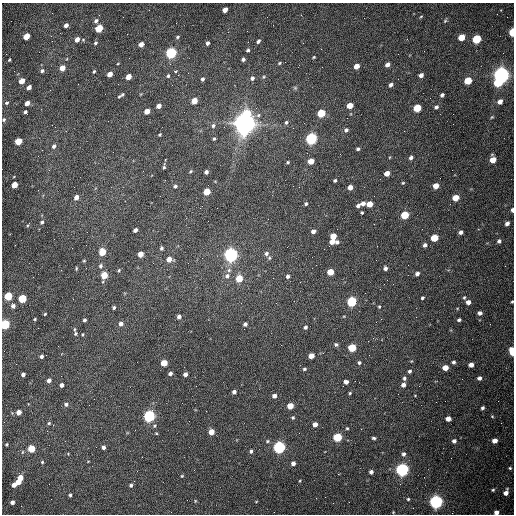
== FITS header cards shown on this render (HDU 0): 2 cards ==
NAXIS1  =                  512 /fastest changing axis
NAXIS2  =                  512 /next to fastest changing axis

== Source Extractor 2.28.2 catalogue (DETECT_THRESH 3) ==
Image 512 x 512 px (HDU 0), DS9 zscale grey, 1 PNG px = 1 image px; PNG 516 x 516 px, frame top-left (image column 1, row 512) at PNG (2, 3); no overlay
Background 1540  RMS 23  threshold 69.9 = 3 sigma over >= 5 px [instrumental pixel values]
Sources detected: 227; all 227 listed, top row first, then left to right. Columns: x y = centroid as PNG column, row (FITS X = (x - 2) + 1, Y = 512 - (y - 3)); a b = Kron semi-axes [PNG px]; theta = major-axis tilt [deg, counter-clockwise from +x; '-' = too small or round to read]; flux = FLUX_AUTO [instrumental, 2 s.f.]
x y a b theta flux
225 10 4 4 - 1.2e+04
421 16 5 3 - 1.3e+03
96 21 5 4 - 4.8e+03
445 21 5 4 - 2.0e+03
66 25 4 4 - 7.6e+03
99 28 5 4 - 6.4e+04
512 32 5 3 - 6.0e+04
127 34 2 2 - 7.8e+02
26 36 5 4 - 3.0e+04
51 36 3 2 - 1.6e+03
177 37 5 4 - 2.2e+03
461 37 5 4 - 3.3e+04
77 39 5 4 - 1.1e+04
477 39 5 5 - 9.7e+04
258 41 5 4 - 4.0e+03
95 43 5 4 - 2.9e+03
207 43 4 3 - 4.3e+03
141 44 5 4 - 1.0e+04
321 49 2 2 - 8.4e+02
248 50 4 3 - 2.7e+03
171 53 5 5 - 2.6e+05
314 57 3 3 - 1.5e+03
243 59 4 4 - 3.1e+03
9 60 4 2 - 1.6e+03
118 63 4 2 - 1.2e+03
279 63 5 4 - 1.9e+03
387 65 5 4 - 7.6e+03
356 66 5 4 - 1.5e+04
62 68 5 4 - 1.8e+04
42 71 5 4 - 3.2e+03
94 71 4 3 - 2.1e+03
110 74 4 4 - 1.6e+04
421 75 4 4 - 6.8e+03
501 75 6 6 - 1.1e+06
168 76 5 4 - 2.5e+03
128 77 5 4 - 2.0e+04
264 77 5 4 - 2.0e+03
252 78 6 5 - 4.3e+03
202 79 4 3 - 3.4e+03
22 81 5 4 - 1.9e+04
468 81 5 4 - 5.5e+04
497 83 6 5 - 4.4e+04
391 85 5 4 - 4.7e+03
29 87 4 4 - 8.7e+03
295 88 6 5 - 2.4e+03
105 94 2 2 - 5.9e+02
442 95 4 4 - 3.9e+03
119 96 7 5 37 2.9e+03
194 101 5 4 - 2.6e+04
500 102 5 4 - 8.6e+03
7 103 4 3 - 2.2e+03
27 103 4 4 - 1.2e+04
159 106 4 4 - 9.6e+03
350 106 5 4 - 2.2e+04
436 107 6 5 - 3.7e+03
417 108 5 5 - 6.1e+04
147 111 5 4 - 1.5e+04
25 112 4 3 - 3.3e+03
247 113 6 5 - 5.3e+04
321 113 5 5 - 7.0e+04
492 117 5 4 - 1.6e+03
4 120 5 4 - 2.0e+03
286 122 5 4 - 3.0e+03
245 123 8 7 - 2.1e+06
213 126 6 5 - 3.1e+03
293 128 2 2 - 8.8e+02
346 130 6 5 - 4.4e+03
160 135 4 3 - 1.8e+03
214 139 4 3 - 2.0e+03
311 139 5 5 - 3.5e+05
18 141 5 4 - 4.3e+04
54 146 6 5 - 4.5e+03
358 149 4 3 - 3.0e+03
411 157 5 4 - 4.1e+03
493 160 5 5 - 2.2e+04
311 161 5 4 - 2.3e+04
288 162 4 3 - 1.9e+03
164 167 4 3 - 2.1e+03
191 171 4 3 - 1.8e+03
206 172 4 4 - 4.5e+03
387 173 5 4 - 1.4e+04
335 180 4 3 - 2.7e+03
403 183 4 4 - 1.6e+03
15 185 5 4 - 2.4e+04
175 186 5 4 - 3.0e+03
436 186 5 4 - 1.8e+04
299 187 2 2 - 9.8e+02
350 187 4 4 - 1.2e+04
207 192 5 4 - 3.4e+04
76 197 5 4 - 8.4e+03
456 198 5 4 - 2.6e+04
363 203 5 4 - 7.2e+03
306 204 4 4 - 2.4e+03
369 204 5 4 - 2.2e+04
358 206 4 4 - 4.4e+03
512 210 4 3 - 5.6e+03
362 212 3 3 - 1.8e+03
405 215 5 5 - 6.6e+04
42 222 5 4 - 3.1e+03
507 223 4 4 - 6.5e+03
28 225 4 3 - 1.5e+03
135 230 4 4 - 5.6e+03
313 231 4 4 - 6.2e+03
460 232 4 4 - 5.4e+03
333 236 5 4 - 2.6e+04
434 238 5 4 - 4.9e+04
499 241 5 4 - 4.1e+03
332 242 5 4 - 1.3e+04
337 242 5 4 - 4.5e+03
425 245 4 4 - 5.2e+03
161 248 4 4 - 2.9e+03
102 252 5 4 - 4.4e+04
266 253 6 5 - 4.3e+03
141 254 5 4 - 1.6e+04
231 255 6 5 - 7.0e+05
269 258 5 5 - 2.2e+03
169 259 5 4 - 1.3e+04
84 261 4 4 - 1.5e+03
101 266 6 5 - 3.9e+03
76 268 6 3 82 1.7e+03
385 268 4 4 - 4.8e+03
119 270 4 3 - 2.0e+03
229 270 6 6 - 4.5e+03
330 272 5 4 - 2.9e+04
417 273 4 4 - 5.7e+03
104 275 6 4 76 4.2e+04
227 276 7 6 - 5.7e+03
288 276 5 4 - 4.3e+03
239 278 5 5 - 3.9e+04
8 296 5 4 - 7.1e+04
464 297 5 4 - 1.9e+03
22 298 5 4 - 8.2e+04
422 298 3 3 - 2.7e+03
352 302 5 5 - 1.7e+05
468 302 4 4 - 8.9e+03
512 302 3 2 - 1.6e+03
276 303 2 2 - 1.1e+03
13 306 5 4 - 6.8e+03
379 307 4 3 - 1.5e+03
114 308 3 3 - 2.9e+03
480 313 5 4 - 5.0e+03
45 314 3 2 - 1.5e+03
179 317 4 4 - 5.4e+03
35 319 3 3 - 1.7e+03
381 319 2 2 - 9.2e+02
84 320 4 3 - 3.6e+03
459 320 4 3 - 2.9e+03
5 324 5 4 - 1.4e+05
121 324 5 5 - 6.4e+03
245 324 5 5 - 4.2e+03
305 327 5 4 - 3.4e+03
74 329 7 3 -89 1.9e+03
75 334 5 4 - 2.3e+03
83 334 4 3 - 1.5e+03
336 344 5 5 - 3.2e+03
352 348 5 5 - 6.7e+04
512 351 5 3 - 5.0e+04
41 356 4 4 - 4.6e+03
311 356 4 4 - 1.7e+04
453 362 4 4 - 3.1e+03
164 363 5 4 - 3.4e+04
359 363 5 5 - 2.8e+03
471 365 4 4 - 1.1e+04
445 368 5 4 - 1.9e+04
304 369 4 3 - 2.3e+03
409 371 4 4 - 3.3e+03
170 373 4 4 - 4.5e+03
23 374 4 4 - 5.7e+03
185 374 4 4 - 6.5e+03
404 378 5 4 - 3.4e+03
479 378 4 4 - 4.9e+03
49 380 4 4 - 7.0e+03
346 382 4 4 - 6.9e+03
62 385 4 4 - 6.0e+03
403 385 5 4 - 6.8e+03
234 392 4 4 - 5.1e+03
350 393 4 3 - 1.9e+03
274 396 5 4 - 7.5e+03
66 404 5 5 - 4.9e+03
290 406 5 4 - 3.1e+04
482 408 4 3 - 3.1e+03
19 412 4 4 - 1.4e+04
149 416 5 5 - 3.5e+05
492 416 4 4 - 1.6e+03
293 418 5 5 - 2.3e+03
448 419 5 4 - 1.2e+04
49 423 4 4 - 1.9e+03
315 424 4 4 - 1.0e+04
154 426 6 5 - 2.3e+03
347 428 4 4 - 1.8e+03
211 432 4 4 - 2.2e+04
156 433 4 3 - 1.3e+03
337 437 5 5 - 1.0e+05
374 438 4 3 - 2.8e+03
267 441 5 4 - 2.1e+03
454 441 4 4 - 5.5e+03
495 441 5 4 - 1.1e+04
6 444 3 3 - 1.9e+03
103 447 4 3 - 5.4e+03
279 447 5 5 - 4.3e+05
31 449 5 4 - 5.0e+04
251 451 4 4 - 3.5e+03
404 454 5 4 - 4.2e+03
88 461 4 2 - 9.5e+02
42 462 4 4 - 1.8e+03
293 463 4 4 - 6.4e+03
510 468 5 4 - 2.3e+03
402 470 5 5 - 5.7e+05
371 472 4 4 - 4.6e+03
182 476 4 3 - 1.4e+03
20 478 5 4 - 1.7e+04
300 481 4 3 - 1.3e+03
18 482 4 4 - 1.4e+04
400 484 2 2 - 7.4e+02
14 485 4 4 - 8.9e+03
131 485 5 4 - 3.1e+03
493 490 5 4 - 2.5e+03
506 492 7 5 67 1.0e+04
70 495 3 3 - 2.7e+03
316 498 2 2 - 3.6e+03
408 499 3 3 - 1.8e+03
195 501 5 3 - 1.3e+03
12 502 4 4 - 5.7e+03
256 502 4 3 - 1.2e+03
436 502 5 5 - 6.3e+05
393 512 2 2 - 1.0e+03
496 512 5 4 - 8.9e+03
At the frame edge (FLAGS 8, measured only in part): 6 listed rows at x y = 512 32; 512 210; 512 302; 5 324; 512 351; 496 512